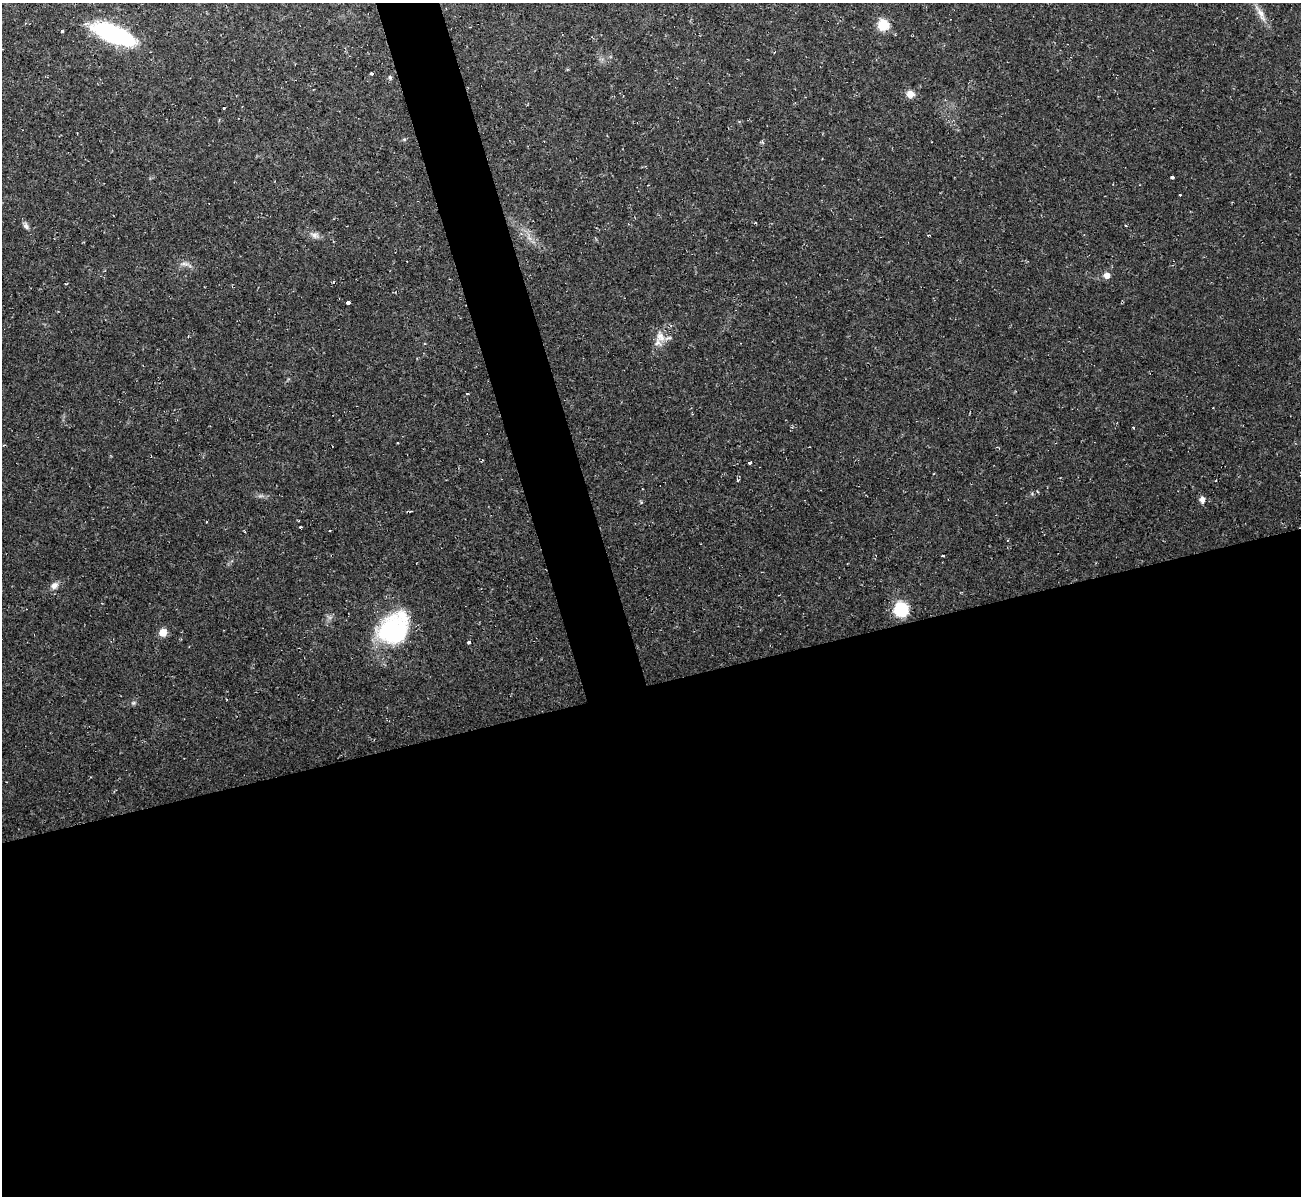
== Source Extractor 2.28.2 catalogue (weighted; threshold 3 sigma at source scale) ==
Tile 15 of 4 x 4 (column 3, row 4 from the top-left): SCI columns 2600-3898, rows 142-1335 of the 5198 x 5179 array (HDU 1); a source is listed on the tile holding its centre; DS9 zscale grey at full resolution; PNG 1303 x 1198 px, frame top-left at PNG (2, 3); no overlay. Shown black and unused: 46% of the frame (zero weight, under 2 of 3 exposures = <1% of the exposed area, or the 3 px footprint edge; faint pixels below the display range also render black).
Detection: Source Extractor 2.28.2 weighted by HDU 2 'WHT'; one run over the whole footprint, this tile lists its part. Background 0.0232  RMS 0.0062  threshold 0.0278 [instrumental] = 3 sigma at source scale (4.5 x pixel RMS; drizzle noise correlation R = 1.50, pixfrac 1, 0.05/0.05 arcsec/px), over >= 5 px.
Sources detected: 35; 2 cosmic-ray / hot-pixel residue — not listed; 1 inside a brighter listed object's ellipse — not listed separately; the other 32 listed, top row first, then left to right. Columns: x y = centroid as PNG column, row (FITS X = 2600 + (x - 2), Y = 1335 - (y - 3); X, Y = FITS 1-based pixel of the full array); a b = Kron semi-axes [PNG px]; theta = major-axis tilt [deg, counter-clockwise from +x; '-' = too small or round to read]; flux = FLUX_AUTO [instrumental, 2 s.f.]
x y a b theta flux
1260 13 29 7 -61 6
883 25 10 10 - 13
62 31 3 3 - 1.7
114 34 41 15 -22 76
371 74 3 3 - 1.6
390 77 6 5 - 1.1
910 94 9 8 - 4.8
224 108 2 2 - 0.63
404 139 6 4 0 0.77
1172 177 3 3 - 4.5
1180 195 3 2 - 2.5
26 226 10 6 -61 2
315 235 11 7 -34 3
928 235 3 2 - 0.85
1107 275 7 6 - 3.6
348 303 4 3 - 15
660 337 17 9 -65 5.9
467 394 3 3 - 0.68
1133 428 3 2 - 0.67
750 463 3 3 - 2.3
737 480 4 3 - 0.55
1202 499 8 7 - 2.8
300 527 3 3 - 1.3
330 531 3 2 - 0.9
1007 540 4 2 - 0.55
942 556 3 3 - 1.6
54 585 11 8 38 3.4
901 609 9 9 - 37
394 629 35 28 51 74
163 632 7 7 - 6.8
469 643 3 3 - 4.5
133 703 6 4 18 0.93